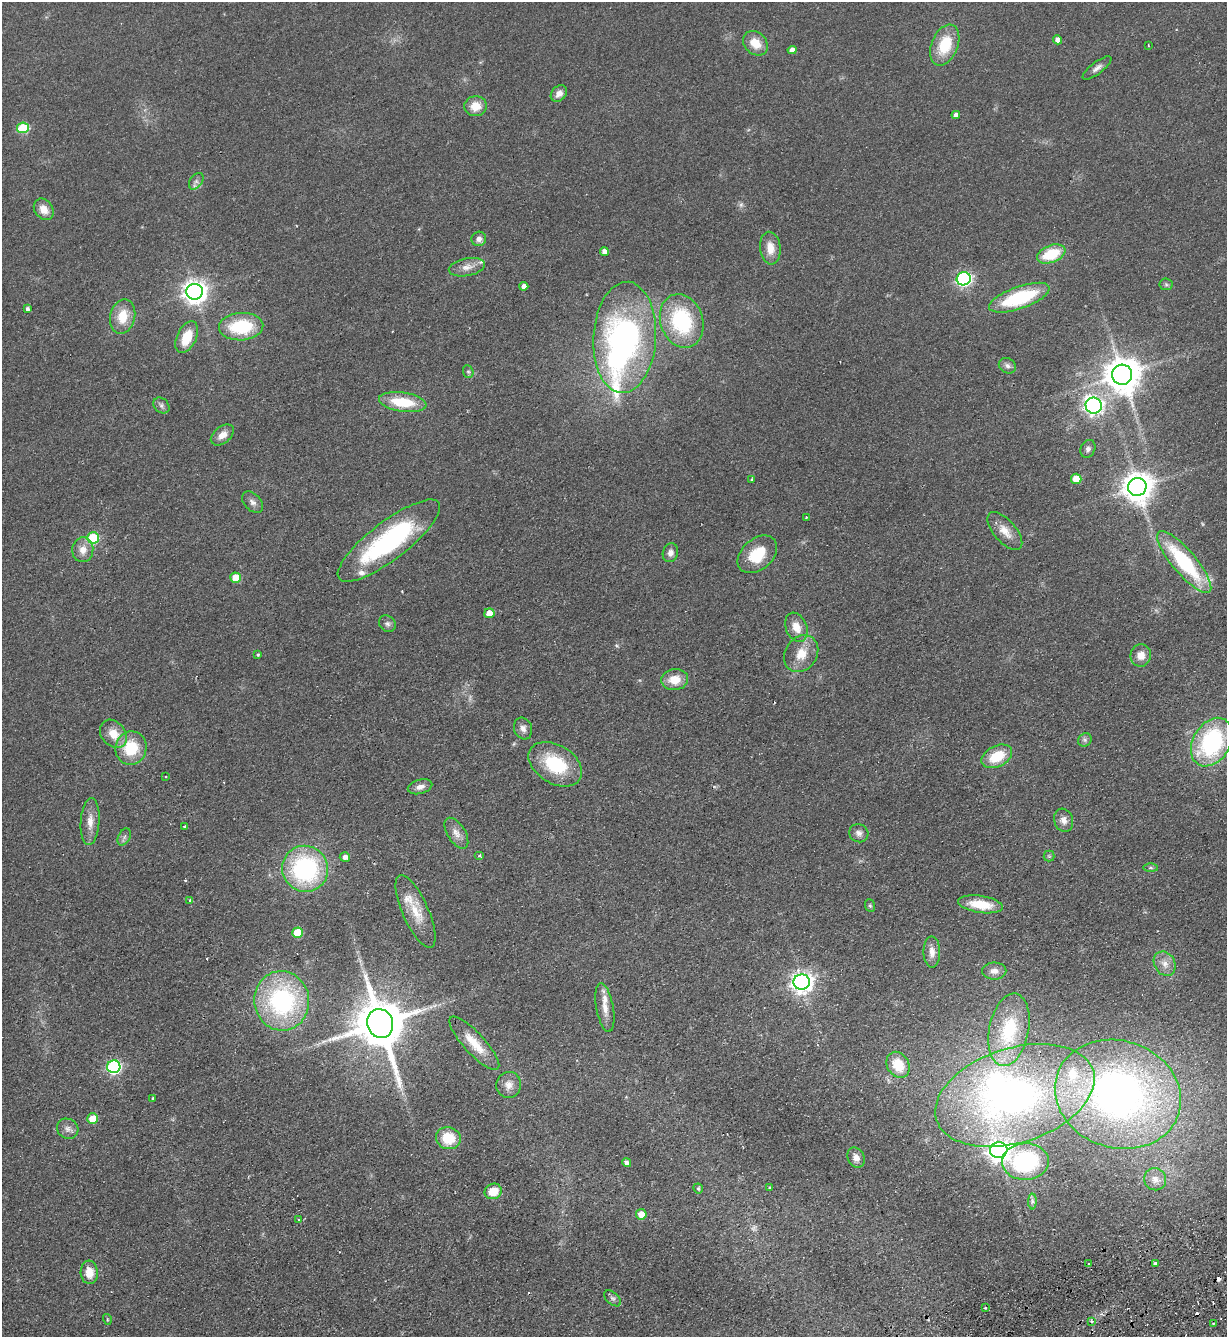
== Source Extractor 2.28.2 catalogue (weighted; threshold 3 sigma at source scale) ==
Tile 6 of 4 x 4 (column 2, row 2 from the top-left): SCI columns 1522-2746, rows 2727-4061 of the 5367 x 5452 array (HDU 1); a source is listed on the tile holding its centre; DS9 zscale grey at full resolution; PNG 1229 x 1339 px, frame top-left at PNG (2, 2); each listed source drawn as its Kron ellipse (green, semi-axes under 4 px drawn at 4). Shown black and unused: <1% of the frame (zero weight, under 2 of 3 exposures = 3% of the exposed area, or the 3 px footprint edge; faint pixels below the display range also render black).
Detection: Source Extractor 2.28.2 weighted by HDU 2 'WHT'; one run over the whole footprint, this tile lists its part. Background 0.0637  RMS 0.0093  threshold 0.0417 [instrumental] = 3 sigma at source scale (4.5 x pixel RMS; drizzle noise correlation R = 1.50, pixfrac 1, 0.05/0.05 arcsec/px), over >= 5 px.
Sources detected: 135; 3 too faint to see at this stretch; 2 inside a brighter object's white glare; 6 cosmic-ray / hot-pixel residue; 1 long thin detection or spike segment (spike, bleed or trail) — neither listed nor drawn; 5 inside a brighter listed object's ellipse — not listed separately; the other 118 listed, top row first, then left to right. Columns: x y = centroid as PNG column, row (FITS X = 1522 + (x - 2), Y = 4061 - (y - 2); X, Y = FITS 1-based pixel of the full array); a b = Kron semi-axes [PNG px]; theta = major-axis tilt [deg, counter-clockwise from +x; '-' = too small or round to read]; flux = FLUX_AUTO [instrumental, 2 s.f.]
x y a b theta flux
1058 40 5 4 - 5.8
755 43 14 11 -42 14
945 45 21 13 68 33
1148 45 3 2 - 0.66
792 50 4 4 - 5.1
1097 68 17 6 38 4.6
559 93 9 7 49 6.3
476 106 11 10 - 13
956 115 4 4 - 4.5
23 128 6 5 - 51
196 181 9 6 54 3.3
44 209 11 9 -54 10
479 239 7 7 - 4.1
770 248 16 10 -83 13
604 252 4 4 - 5.2
1051 254 15 8 21 33
467 267 18 9 11 8.7
964 279 7 6 - 200
1166 284 6 6 - 1.8
524 286 4 4 - 4.5
195 292 8 8 - 760
1019 298 32 11 19 64
27 309 4 3 - 2.3
123 316 17 12 77 19
682 321 27 21 -72 79
241 327 22 13 4 51
187 337 17 9 65 23
625 337 56 31 86 270
1007 366 9 7 -31 3.3
468 372 6 5 - 1.8
1122 375 10 10 - 2200
403 402 24 9 -8 33
161 405 9 7 -47 2.7
1094 406 8 8 - 360
222 435 13 8 39 7.9
1088 449 9 7 63 3.4
752 479 3 3 - 1.6
1076 479 5 5 - 18
1137 487 9 9 - 1400
253 502 12 8 -46 4.6
806 517 3 2 - 1
1005 531 23 11 -49 12
93 538 6 5 - 56
389 541 63 19 37 140
83 550 12 10 84 9.3
670 553 9 7 72 4.8
757 554 22 15 42 28
1184 562 39 12 -49 85
236 578 5 5 - 23
489 613 5 5 - 11
387 624 9 7 -43 3.2
796 627 15 10 -67 12
801 654 19 16 55 17
258 655 4 4 - 1.4
1141 655 11 10 - 8.9
675 680 13 10 5 16
523 729 11 9 -70 4.7
113 734 15 12 -50 14
1085 740 7 6 - 2.4
1212 742 26 18 59 120
131 748 17 15 72 34
997 756 16 10 27 27
555 764 29 19 -31 51
166 777 3 2 - 1.4
420 787 12 7 15 5.4
1064 820 12 9 -70 6.2
90 822 23 9 86 11
184 826 3 2 - 1.1
456 833 17 9 -58 7.3
859 833 10 9 - 4.3
124 837 9 6 61 2.8
480 855 5 4 - 1.4
1049 856 5 5 - 1.4
345 857 5 5 - 4.7
1151 868 7 4 -1 1.5
305 869 23 22 - 130
190 900 3 2 - 3.2
980 904 22 8 -8 25
870 906 6 5 - 1.5
415 911 39 13 -66 22
297 933 5 5 - 26
932 952 16 8 -89 7.6
1165 964 13 10 -59 8.1
994 971 12 8 1 5.9
802 982 8 7 - 590
282 1001 30 27 -82 130
605 1008 24 8 -80 10
380 1023 15 13 -72 5400
1009 1030 37 19 78 52
474 1043 35 10 -47 19
898 1065 14 11 -59 23
114 1067 6 6 - 150
509 1085 13 12 - 7.8
1118 1094 64 53 -18 460
1015 1095 82 47 18 430
153 1098 3 3 - 0.94
93 1119 5 5 - 17
68 1129 11 9 -33 5
448 1138 12 11 - 26
999 1150 9 8 - 520
856 1158 10 8 -65 6
1025 1162 23 18 1 95
627 1163 5 4 - 3.4
1155 1179 11 11 - 7.4
698 1188 5 4 - 1.9
770 1188 4 3 - 0.93
493 1191 9 7 22 17
1032 1201 8 4 -89 2.4
641 1214 5 5 - 10
299 1220 3 3 - 0.74
1155 1263 4 3 - 2.9
1089 1264 3 2 - 1.9
89 1272 12 8 -86 12
613 1298 10 6 -42 2.7
985 1308 3 3 - 2.9
107 1319 5 3 - 0.89
1091 1321 4 4 - 2.4
1213 1323 3 2 - 1.3
Overlapping masked pixels (flux is a lower limit): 1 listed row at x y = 474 1043